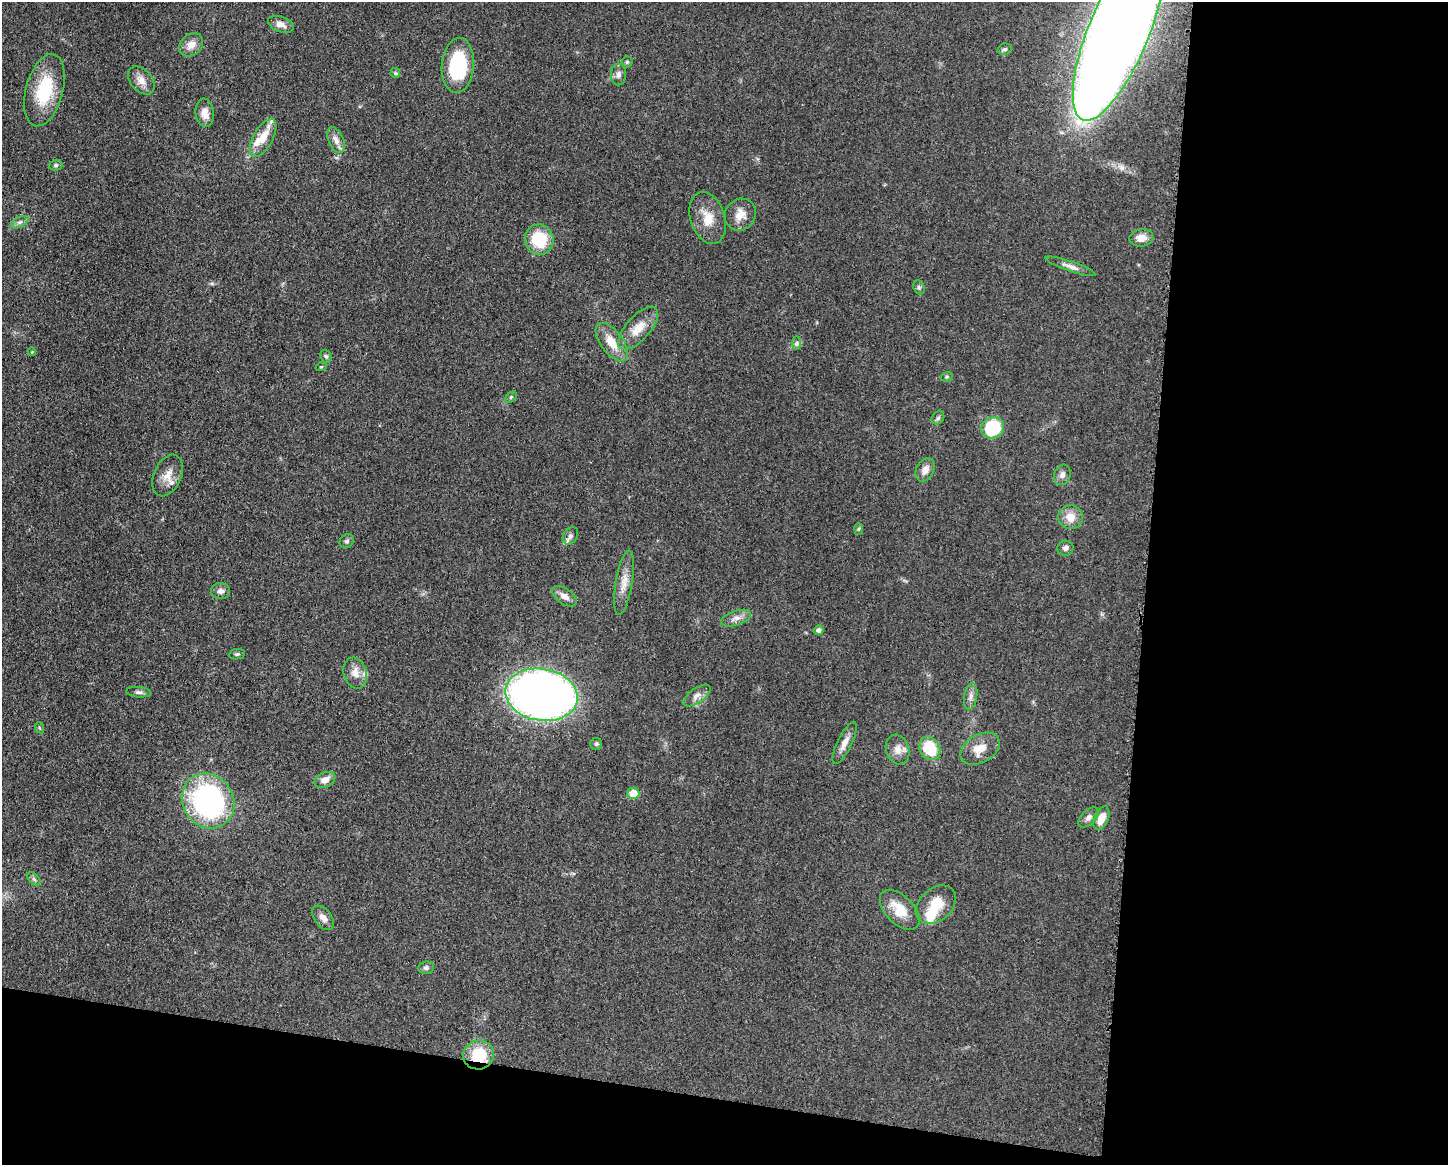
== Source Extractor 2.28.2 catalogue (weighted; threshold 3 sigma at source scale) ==
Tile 12 of 3 x 4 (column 3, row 4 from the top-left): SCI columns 3124-4569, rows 3-1165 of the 4681 x 4654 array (HDU 1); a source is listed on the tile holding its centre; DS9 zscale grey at full resolution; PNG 1450 x 1167 px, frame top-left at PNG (2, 2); each listed source drawn as its Kron ellipse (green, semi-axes under 4 px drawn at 4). Shown black and unused: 27% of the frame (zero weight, under 3 of 5 exposures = <1% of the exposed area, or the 3 px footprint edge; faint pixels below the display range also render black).
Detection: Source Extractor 2.28.2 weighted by HDU 2 'WHT'; one run over the whole footprint, this tile lists its part. Background 0.0619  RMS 0.0058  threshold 0.0261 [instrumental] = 3 sigma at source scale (4.5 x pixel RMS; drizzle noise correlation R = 1.50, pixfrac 1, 0.05/0.05 arcsec/px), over >= 5 px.
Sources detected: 70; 3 inside a brighter listed object's ellipse — not listed separately; the other 67 listed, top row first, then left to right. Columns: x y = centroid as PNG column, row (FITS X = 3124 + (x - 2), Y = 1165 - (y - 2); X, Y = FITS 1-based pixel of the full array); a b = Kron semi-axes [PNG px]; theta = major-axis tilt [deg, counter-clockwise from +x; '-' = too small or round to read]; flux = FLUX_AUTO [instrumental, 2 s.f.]
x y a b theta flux
281 24 13 7 -20 3.9
1119 31 96 30 68 1800
191 45 13 10 42 5.6
1005 49 7 5 13 1.1
627 62 5 5 - 0.97
458 65 27 16 86 40
395 73 5 5 - 0.77
619 74 11 7 88 2.5
141 80 16 10 -49 5.5
44 90 37 18 75 30
205 113 14 9 -83 5.3
263 138 21 9 61 10
336 140 13 7 -67 3.6
56 165 7 5 14 1.1
740 215 16 15 - 7
708 218 27 17 -72 11
20 222 9 5 26 1.8
1141 238 12 8 7 5.4
539 240 15 14 - 22
1070 266 26 5 -19 3.5
919 287 7 5 -69 1.2
638 328 27 12 48 9.7
612 342 22 11 -54 10
796 343 7 4 89 1.1
32 352 4 3 - 0.4
326 356 7 5 -66 1.1
321 367 6 3 18 0.58
947 377 6 4 20 0.83
511 397 7 4 46 0.85
938 418 7 5 47 1.3
993 428 12 10 29 34
925 470 12 8 62 4.7
1062 475 10 8 71 2.7
168 476 22 13 67 7.4
1070 517 12 12 - 7.3
859 529 6 4 88 0.76
570 536 9 7 56 2.1
347 541 7 6 - 1.4
1065 548 8 7 - 2.2
624 583 33 8 80 7.1
221 591 9 8 - 2.7
564 596 14 7 -35 4
736 618 16 7 18 3.6
819 630 5 4 - 2
237 654 8 5 9 1.2
355 673 16 11 -73 5.9
139 692 12 5 -5 1.8
541 695 36 26 -9 400
697 695 15 7 35 3.8
971 696 13 6 81 2.8
40 728 6 3 -69 0.7
845 743 23 7 64 5
596 744 6 6 - 1.1
930 748 12 10 -60 21
980 749 21 14 30 9.4
898 750 15 11 -74 5.1
325 780 11 7 25 4.4
633 793 6 6 - 11
208 801 28 25 -57 120
1088 818 12 7 44 2.5
1101 818 12 7 67 7.2
34 879 8 4 -45 1.2
936 905 22 16 41 14
900 910 24 14 -45 13
323 918 14 8 -52 3.9
426 968 8 6 9 1.6
479 1055 15 14 - 20
Overlapping masked pixels (flux is a lower limit): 1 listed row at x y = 479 1055
Isophote crosses this tile's border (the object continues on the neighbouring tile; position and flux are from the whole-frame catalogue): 1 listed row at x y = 1119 31